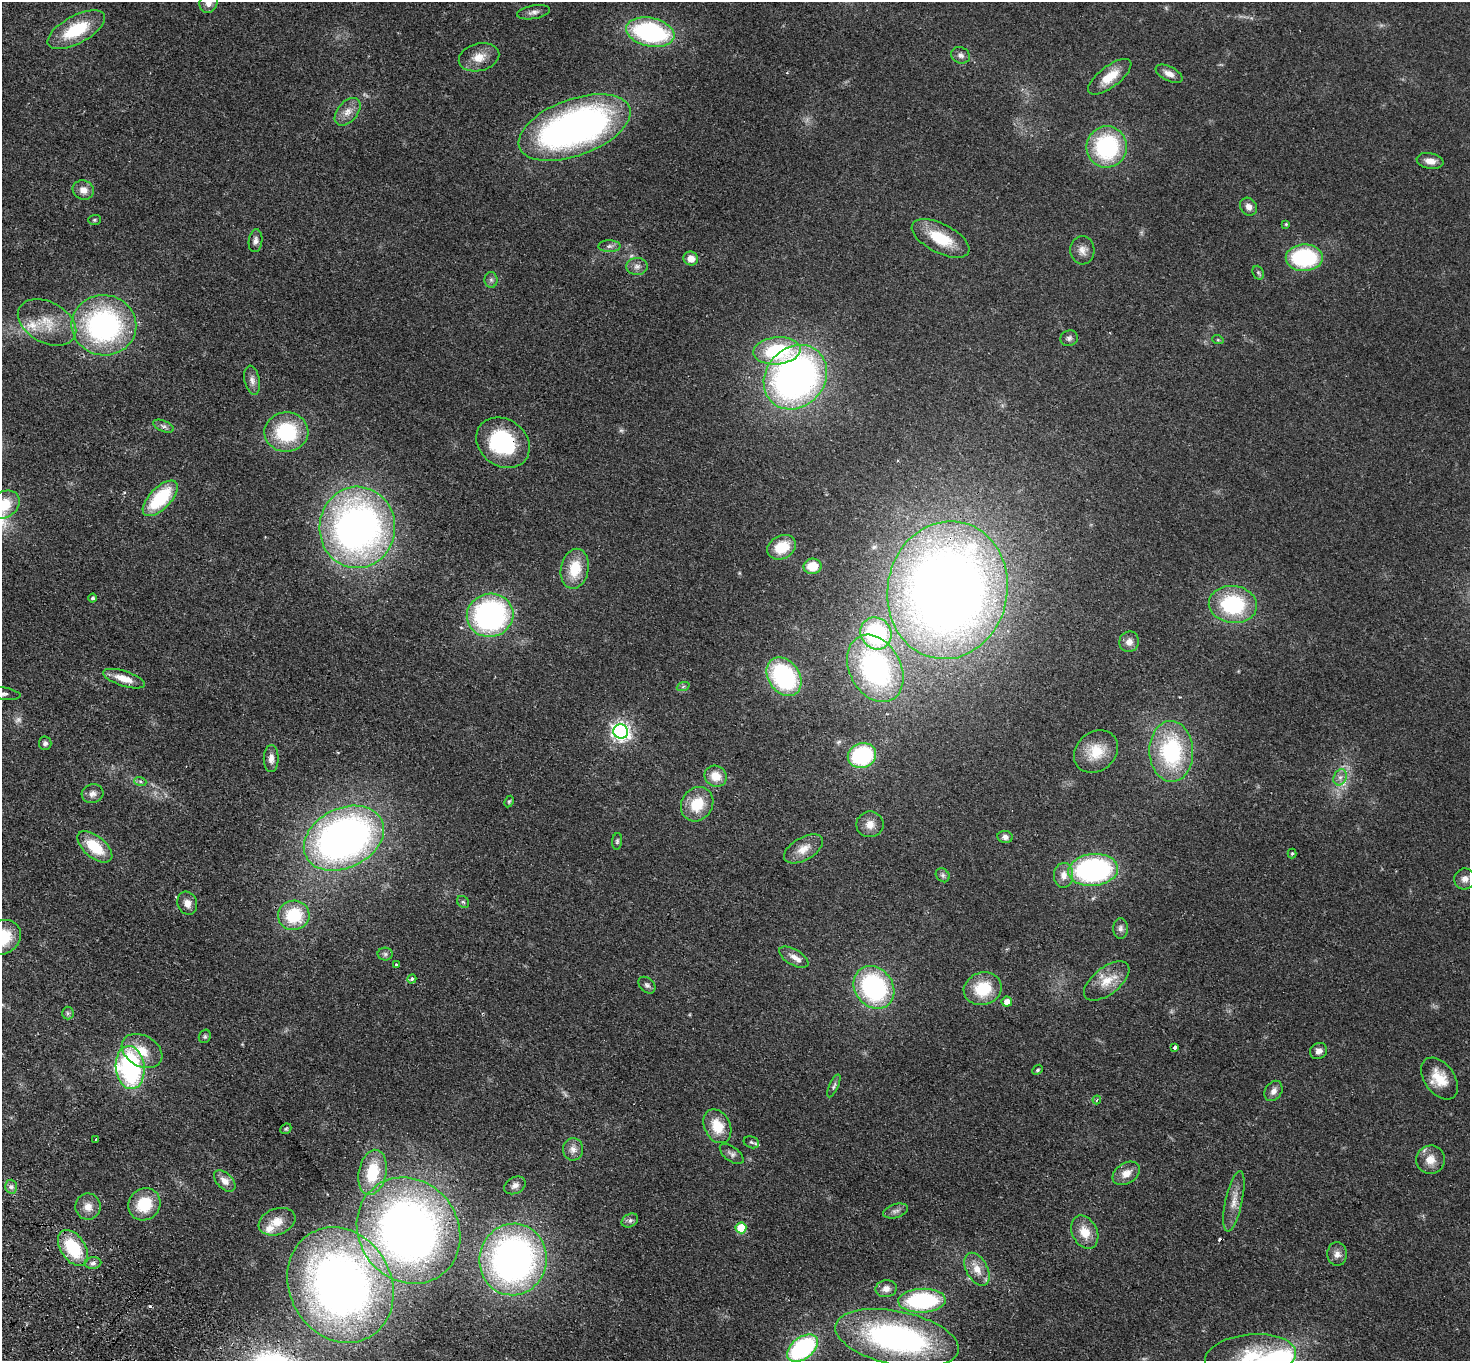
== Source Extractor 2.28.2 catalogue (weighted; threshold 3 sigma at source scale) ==
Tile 7 of 4 x 4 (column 3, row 2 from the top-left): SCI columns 2970-4437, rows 2918-4276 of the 5938 x 5974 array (HDU 1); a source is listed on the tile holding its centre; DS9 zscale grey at full resolution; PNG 1472 x 1363 px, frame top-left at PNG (2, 2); each listed source drawn as its Kron ellipse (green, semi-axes under 4 px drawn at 4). Shown black and unused: <1% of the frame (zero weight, under 2 of 3 exposures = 3% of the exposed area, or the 3 px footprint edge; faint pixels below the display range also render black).
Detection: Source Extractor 2.28.2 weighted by HDU 2 'WHT'; one run over the whole footprint, this tile lists its part. Background 0.0594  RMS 0.007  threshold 0.0316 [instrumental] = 3 sigma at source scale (4.5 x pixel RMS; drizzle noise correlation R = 1.50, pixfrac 1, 0.05/0.05 arcsec/px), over >= 5 px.
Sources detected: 141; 3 too faint to see at this stretch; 2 cosmic-ray / hot-pixel residue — neither listed nor drawn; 4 inside a brighter listed object's ellipse — not listed separately; the other 132 listed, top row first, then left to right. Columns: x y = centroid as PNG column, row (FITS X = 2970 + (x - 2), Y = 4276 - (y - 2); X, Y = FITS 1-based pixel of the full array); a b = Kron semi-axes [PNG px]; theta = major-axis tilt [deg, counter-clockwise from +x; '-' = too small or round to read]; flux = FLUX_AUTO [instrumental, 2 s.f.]
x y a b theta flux
208 3 10 9 - 4.6
534 12 16 6 10 3.2
76 30 32 13 28 32
650 32 24 14 -12 110
961 55 9 8 - 2.8
479 57 20 13 15 9.8
1169 74 14 7 -26 4.6
1110 77 26 10 37 14
348 112 16 10 49 6.6
574 128 59 28 20 290
1107 147 21 20 - 75
1430 161 13 8 -11 5.7
83 190 11 9 -19 5.4
1248 207 9 8 - 4.2
94 220 6 5 - 1
1286 224 4 4 - 0.78
940 238 31 14 -27 25
256 241 11 6 82 2.9
609 246 11 6 0 2.4
1082 250 14 12 -87 5.3
1304 258 18 13 1 67
691 259 7 7 - 6.5
637 266 11 8 2 3.5
1258 273 7 5 -68 1.3
491 280 8 6 -88 1.9
47 322 31 20 -28 21
104 325 32 30 -7 150
1069 338 9 8 - 2.4
1218 340 6 3 -18 0.74
777 351 24 13 6 52
795 377 34 29 48 320
252 380 15 7 -78 3.8
163 426 11 5 -22 2.4
286 432 22 19 2 47
503 443 28 23 -37 60
160 498 22 10 46 41
3 505 17 13 33 21
357 527 41 38 88 320
782 547 15 11 28 19
812 566 9 7 10 14
575 569 20 14 78 20
947 590 69 60 79 820
93 598 4 4 - 1.5
1233 604 24 18 -6 56
490 615 23 21 14 150
876 633 16 15 - 77
1129 642 10 9 - 4.7
875 668 35 25 -62 130
784 677 21 15 -55 85
124 679 22 7 -18 12
683 687 6 4 21 1.2
3 694 17 6 -8 3.2
621 731 7 7 - 300
45 743 7 6 - 1.9
1171 751 30 22 -88 66
1096 752 24 19 39 17
862 756 14 12 21 67
271 759 13 7 89 4.6
716 776 11 10 - 9.8
1340 777 8 6 68 3
140 781 6 4 -19 1.3
93 794 11 9 16 3.8
509 801 6 4 63 0.85
697 804 18 15 56 20
870 824 13 13 - 6.7
1005 837 8 6 -9 2.9
344 838 42 29 26 350
617 841 8 5 83 1.3
95 847 21 11 -40 23
803 849 21 11 30 9
1292 853 5 4 - 0.93
1093 870 25 16 6 140
943 875 7 6 - 1.7
1063 875 12 9 85 6.2
1465 879 10 10 - 4.3
463 902 7 5 -42 1.2
187 903 12 9 -71 5.2
294 915 16 14 11 35
1120 929 10 7 -90 2.6
2 937 19 16 32 27
385 954 7 6 - 1.7
794 957 16 8 -30 4.7
396 965 3 3 - 1.8
412 979 5 4 - 2.5
1107 981 26 13 38 14
647 985 10 7 -43 2.1
874 987 23 19 -52 100
983 989 19 16 16 26
1007 1002 5 5 - 5.9
68 1013 6 6 - 1.4
205 1036 7 5 60 1.3
1175 1047 3 3 - 8.4
142 1051 22 15 -29 15
1319 1051 9 7 33 3.5
130 1067 21 14 -83 120
1038 1070 6 4 42 1.1
1439 1079 23 15 -53 16
834 1086 12 4 65 1.7
1273 1091 11 8 58 3.8
1097 1100 4 3 - 1.2
717 1126 18 13 -63 17
286 1129 6 5 - 0.99
96 1139 3 2 - 0.47
751 1142 8 5 -19 1.7
573 1149 11 10 - 4.7
732 1154 14 7 -37 2.8
1430 1160 14 14 - 8.7
372 1172 23 13 78 25
1126 1173 15 10 32 7.2
225 1181 13 7 -44 5.7
515 1185 11 8 28 3.3
11 1187 7 6 - 2.1
1234 1201 31 8 78 8.7
144 1204 17 15 45 23
88 1207 13 12 - 6.7
895 1211 13 6 16 3
630 1220 9 6 28 2.3
277 1222 19 13 20 10
741 1228 5 5 - 23
408 1231 55 49 -52 470
1085 1232 17 12 -64 11
73 1248 20 12 -56 34
1337 1254 12 10 -87 4.6
513 1259 36 33 78 280
93 1263 8 5 2 2.3
977 1269 18 10 -61 8.7
340 1285 60 51 -61 470
886 1289 11 8 8 4.1
922 1301 24 12 2 80
897 1338 63 27 -12 170
802 1348 17 11 37 97
1251 1356 46 22 6 39
Overlapping masked pixels (flux is a lower limit): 3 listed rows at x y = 503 443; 947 590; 73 1248
Isophote crosses this tile's border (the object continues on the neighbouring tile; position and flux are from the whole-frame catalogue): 5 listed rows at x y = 208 3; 3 505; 3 694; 2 937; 1251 1356